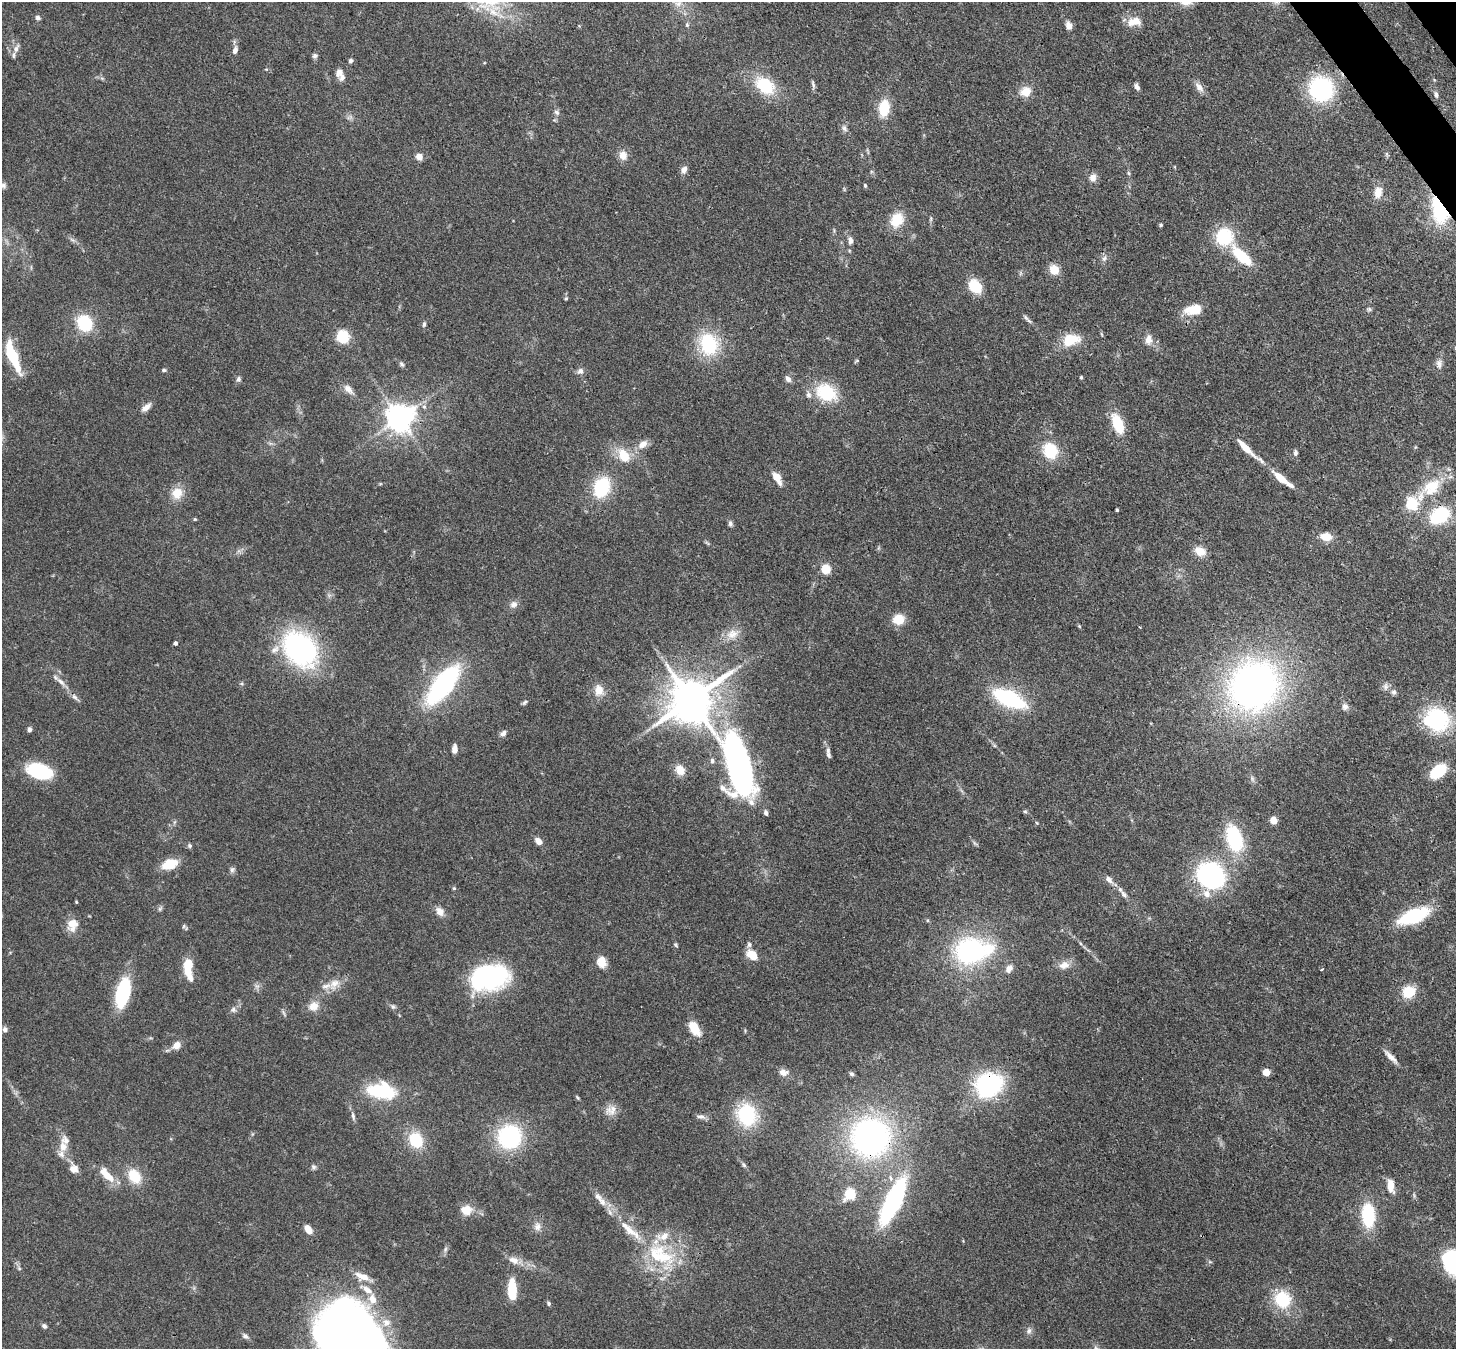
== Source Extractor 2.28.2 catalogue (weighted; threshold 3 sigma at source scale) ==
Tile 10 of 4 x 4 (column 2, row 3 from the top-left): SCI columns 1533-2986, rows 1698-3044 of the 5974 x 5947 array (HDU 1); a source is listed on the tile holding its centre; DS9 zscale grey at full resolution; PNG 1458 x 1351 px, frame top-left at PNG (2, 2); no overlay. Shown black and unused: <1% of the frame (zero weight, under 3 of 4 exposures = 7% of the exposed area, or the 3 px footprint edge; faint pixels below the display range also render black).
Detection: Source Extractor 2.28.2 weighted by HDU 2 'WHT'; one run over the whole footprint, this tile lists its part. Background 0.0965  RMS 0.004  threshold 0.018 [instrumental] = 3 sigma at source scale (4.5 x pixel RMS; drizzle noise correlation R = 1.50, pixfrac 1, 0.05/0.05 arcsec/px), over >= 5 px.
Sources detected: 203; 3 inside a brighter object's white glare — not listed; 15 inside a brighter listed object's ellipse — not listed separately; the other 185 listed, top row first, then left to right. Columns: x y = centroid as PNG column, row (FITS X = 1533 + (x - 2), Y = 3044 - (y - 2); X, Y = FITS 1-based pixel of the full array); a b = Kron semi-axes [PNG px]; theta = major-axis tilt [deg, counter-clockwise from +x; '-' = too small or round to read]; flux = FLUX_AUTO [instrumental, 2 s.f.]
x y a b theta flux
678 3 10 8 9 2.4
38 18 7 5 -26 1
1136 21 17 12 -12 4.7
687 25 5 5 - 0.7
1069 25 9 6 -76 2.6
16 48 12 7 65 2.4
235 50 11 6 75 1.8
315 56 7 6 - 0.92
351 61 5 5 - 0.86
339 73 11 11 - 2.3
813 84 12 4 -77 0.98
765 85 22 15 -36 18
1137 87 7 5 -62 1.4
1199 87 15 8 -48 2.5
1321 89 21 20 - 50
1026 92 13 12 - 4.8
1436 95 8 4 -78 0.96
884 108 14 9 83 14
557 112 9 5 -44 1.1
844 128 9 6 -61 1.3
623 155 11 10 - 3.4
419 157 7 6 - 3.4
684 170 9 7 66 2.1
1129 173 6 4 -87 0.58
1093 177 9 9 - 2.4
865 185 5 3 - 0.56
3 186 8 7 - 1.2
1378 192 15 10 81 4.1
1439 210 33 16 -72 23
897 220 16 12 59 10
1161 225 4 4 - 0.53
1224 237 17 17 - 21
850 240 8 6 -83 1.5
1242 256 22 9 -42 18
1104 258 9 5 63 1.3
1054 269 10 9 - 5.9
975 286 13 10 -50 12
566 298 5 4 - 0.51
1193 309 19 10 10 8.7
1369 309 7 5 -19 0.73
1026 317 10 5 -46 1.1
84 323 16 13 -55 18
424 324 7 4 81 0.74
343 337 12 10 -71 12
1071 340 20 12 15 10
1148 340 11 8 80 3
709 344 17 14 -71 30
13 357 18 11 -61 11
402 364 7 5 -51 0.88
1439 364 13 7 -82 2
164 370 6 4 8 0.69
580 371 9 7 13 1.5
1081 377 4 3 - 0.56
238 379 7 6 - 0.98
788 379 8 6 -52 1.8
348 389 15 8 -47 2.8
826 392 21 16 -29 20
146 407 14 6 39 2.6
400 418 8 8 - 530
1118 424 21 10 -70 13
643 444 14 9 39 3.3
1246 449 34 6 -42 7.7
1050 451 15 13 -68 15
1295 453 8 5 -87 1.1
624 455 20 14 -53 8.2
777 478 16 7 -59 4.3
1282 479 27 6 -37 8.3
602 487 16 12 69 27
1431 487 30 19 37 15
177 493 15 13 66 6
1412 504 6 6 - 44
1117 510 3 3 - 0.5
1439 516 16 11 33 29
195 519 5 4 - 0.4
730 523 7 6 - 1
1326 537 12 9 -7 4.5
1200 551 13 10 -24 4.7
826 569 5 5 - 21
513 604 11 9 26 2
898 619 12 11 - 6.6
1079 626 5 4 - 0.44
732 634 18 13 19 4.9
175 643 4 4 - 1.1
300 649 34 25 -44 83
61 682 16 5 -40 2.3
443 685 34 14 52 76
1254 686 47 43 47 170
1385 687 9 7 80 1.5
599 690 14 11 -85 4.6
1394 692 7 7 - 1.1
75 697 14 5 -44 1.7
1009 699 27 12 -25 45
691 700 13 11 41 1700
524 702 8 4 44 0.76
1345 707 9 8 - 1.6
1437 719 23 19 -67 36
29 729 6 5 - 1.1
503 733 8 6 38 1.5
454 749 8 5 86 2.6
828 751 9 5 80 1.2
712 761 8 5 -88 0.97
739 767 73 23 -73 160
680 770 13 10 -64 3.9
39 771 22 12 -16 31
1438 771 14 9 38 19
1025 812 6 4 -2 0.58
1273 820 5 5 - 9.1
1037 823 5 3 - 0.39
1234 838 30 16 -73 26
538 841 7 5 -50 2.9
975 843 9 3 -45 0.69
190 846 6 6 - 0.75
170 864 12 8 20 12
232 869 8 7 - 1.1
1214 877 30 21 -61 55
1109 879 10 6 -48 2.1
454 888 5 4 - 0.47
1124 894 11 7 -57 1.6
76 902 4 3 - 0.37
160 909 6 5 - 0.77
440 911 12 9 -52 3
1414 916 22 10 21 36
72 924 12 10 85 6.3
184 926 6 4 71 0.54
676 945 6 4 -46 0.51
970 951 30 25 9 60
752 955 11 8 -40 7.2
601 962 13 10 -76 4.3
1064 965 14 10 14 3.3
188 967 19 7 -87 13
1009 969 12 8 53 2.3
1322 969 4 3 - 0.59
489 977 37 24 11 57
334 984 19 11 57 4.9
1408 992 14 12 33 9
123 993 29 13 76 29
314 1006 12 11 - 4.2
393 1006 7 6 - 0.83
233 1010 8 7 - 1.3
283 1012 9 4 -71 0.75
694 1028 15 8 -59 8.2
5 1029 6 6 - 1.2
177 1045 8 6 33 4.4
1391 1057 21 6 -44 2.8
783 1072 12 9 -7 2.6
1266 1072 5 5 - 7.9
852 1074 6 5 - 0.8
989 1085 24 21 32 49
381 1091 24 13 -8 33
577 1097 6 4 -59 0.5
611 1110 16 12 36 3.8
746 1115 20 17 -75 30
353 1116 12 5 -80 1.3
701 1117 13 6 -9 1.6
510 1137 20 19 - 46
871 1137 34 33 - 120
416 1140 16 13 -65 14
63 1147 16 12 87 4.1
744 1165 8 5 -60 0.85
314 1167 7 6 - 0.93
74 1168 12 10 -60 3.3
106 1174 24 9 -47 6.8
134 1176 15 11 -56 10
1391 1185 16 7 -81 4.5
850 1194 14 13 - 7.7
893 1201 41 13 64 66
602 1202 14 9 -55 3.3
466 1210 13 11 -1 5.7
1368 1215 21 11 -86 25
537 1226 12 9 86 2.5
308 1229 11 7 -53 3.2
661 1255 47 25 -28 29
514 1260 15 9 -23 3.6
1453 1261 23 18 -76 48
1210 1262 6 4 -18 0.51
19 1268 6 4 -46 0.64
362 1277 19 9 -19 4.8
367 1289 18 7 -35 3.6
512 1291 19 7 -89 15
1282 1299 21 19 -52 15
548 1303 5 5 - 0.7
44 1326 7 5 -43 0.93
1029 1331 8 6 88 1.3
245 1336 9 6 -37 1.2
352 1338 74 42 -52 480
Overlapping masked pixels (flux is a lower limit): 5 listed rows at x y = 1439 210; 400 418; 1254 686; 989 1085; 871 1137
Isophote crosses this tile's border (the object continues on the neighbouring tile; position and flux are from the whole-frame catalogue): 3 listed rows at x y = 3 186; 1453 1261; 352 1338